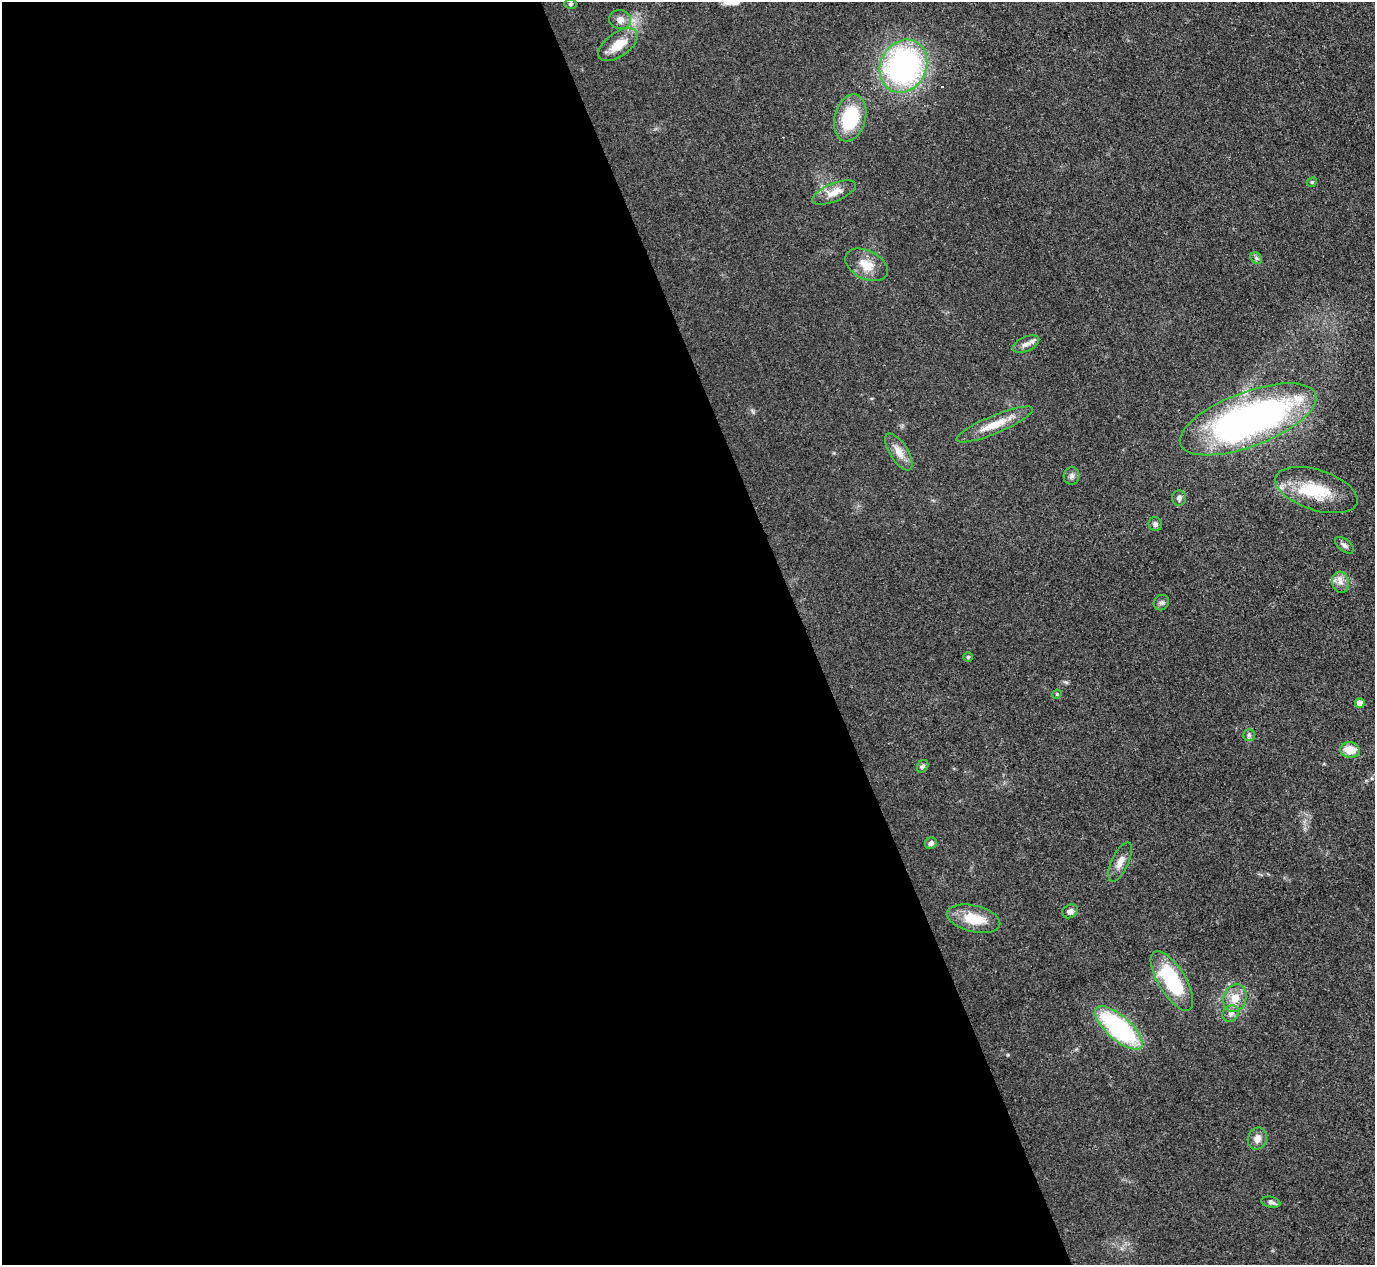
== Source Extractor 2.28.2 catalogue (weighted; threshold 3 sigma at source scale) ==
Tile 9 of 4 x 4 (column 1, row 3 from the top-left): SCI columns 2-1374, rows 1412-2674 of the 5494 x 5480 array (HDU 1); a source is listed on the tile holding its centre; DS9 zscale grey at full resolution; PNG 1377 x 1267 px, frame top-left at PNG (2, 2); each listed source drawn as its Kron ellipse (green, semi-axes under 4 px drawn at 4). Shown black and unused: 59% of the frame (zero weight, under 3 of 4 exposures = <1% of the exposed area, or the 3 px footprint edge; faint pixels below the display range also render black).
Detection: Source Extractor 2.28.2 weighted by HDU 2 'WHT'; one run over the whole footprint, this tile lists its part. Background 0.0878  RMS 0.0065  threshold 0.0293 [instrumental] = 3 sigma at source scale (4.5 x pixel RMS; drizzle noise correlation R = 1.50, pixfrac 1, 0.05/0.05 arcsec/px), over >= 5 px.
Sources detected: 37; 1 cosmic-ray / hot-pixel residue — neither listed nor drawn; the other 36 listed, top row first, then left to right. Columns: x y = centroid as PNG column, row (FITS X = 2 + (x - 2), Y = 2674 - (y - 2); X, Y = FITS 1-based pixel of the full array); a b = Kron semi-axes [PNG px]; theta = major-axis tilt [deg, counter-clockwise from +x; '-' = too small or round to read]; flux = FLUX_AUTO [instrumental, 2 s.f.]
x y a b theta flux
570 4 6 5 - 1.1
620 20 11 9 -10 4.1
618 45 23 12 36 13
903 66 27 23 63 160
850 118 24 15 75 38
1312 182 5 4 - 0.79
834 192 23 9 22 8
1256 258 6 5 - 1.3
866 265 23 14 -27 11
1026 344 14 7 23 4
1248 419 72 27 21 260
995 424 41 9 23 13
899 452 21 9 -58 6.9
1071 476 9 8 - 2.3
1316 490 43 20 -18 29
1179 498 7 7 - 2.2
1155 524 7 6 - 1.9
1344 545 11 6 -38 2.5
1340 582 10 8 -76 3.9
1161 603 8 7 - 1.8
968 657 4 4 - 0.95
1057 694 5 3 - 0.6
1360 703 5 4 - 7.1
1249 735 5 5 - 1.2
1350 750 10 7 -7 11
923 766 7 5 56 1.7
931 843 6 5 - 2
1120 862 21 8 65 5.6
1070 911 8 6 26 2.8
974 919 27 13 -13 17
1172 981 34 13 -58 49
1235 998 14 11 70 9.6
1231 1013 8 7 - 2.8
1119 1028 30 12 -42 100
1257 1138 11 9 66 4.5
1271 1202 9 5 -11 1.8